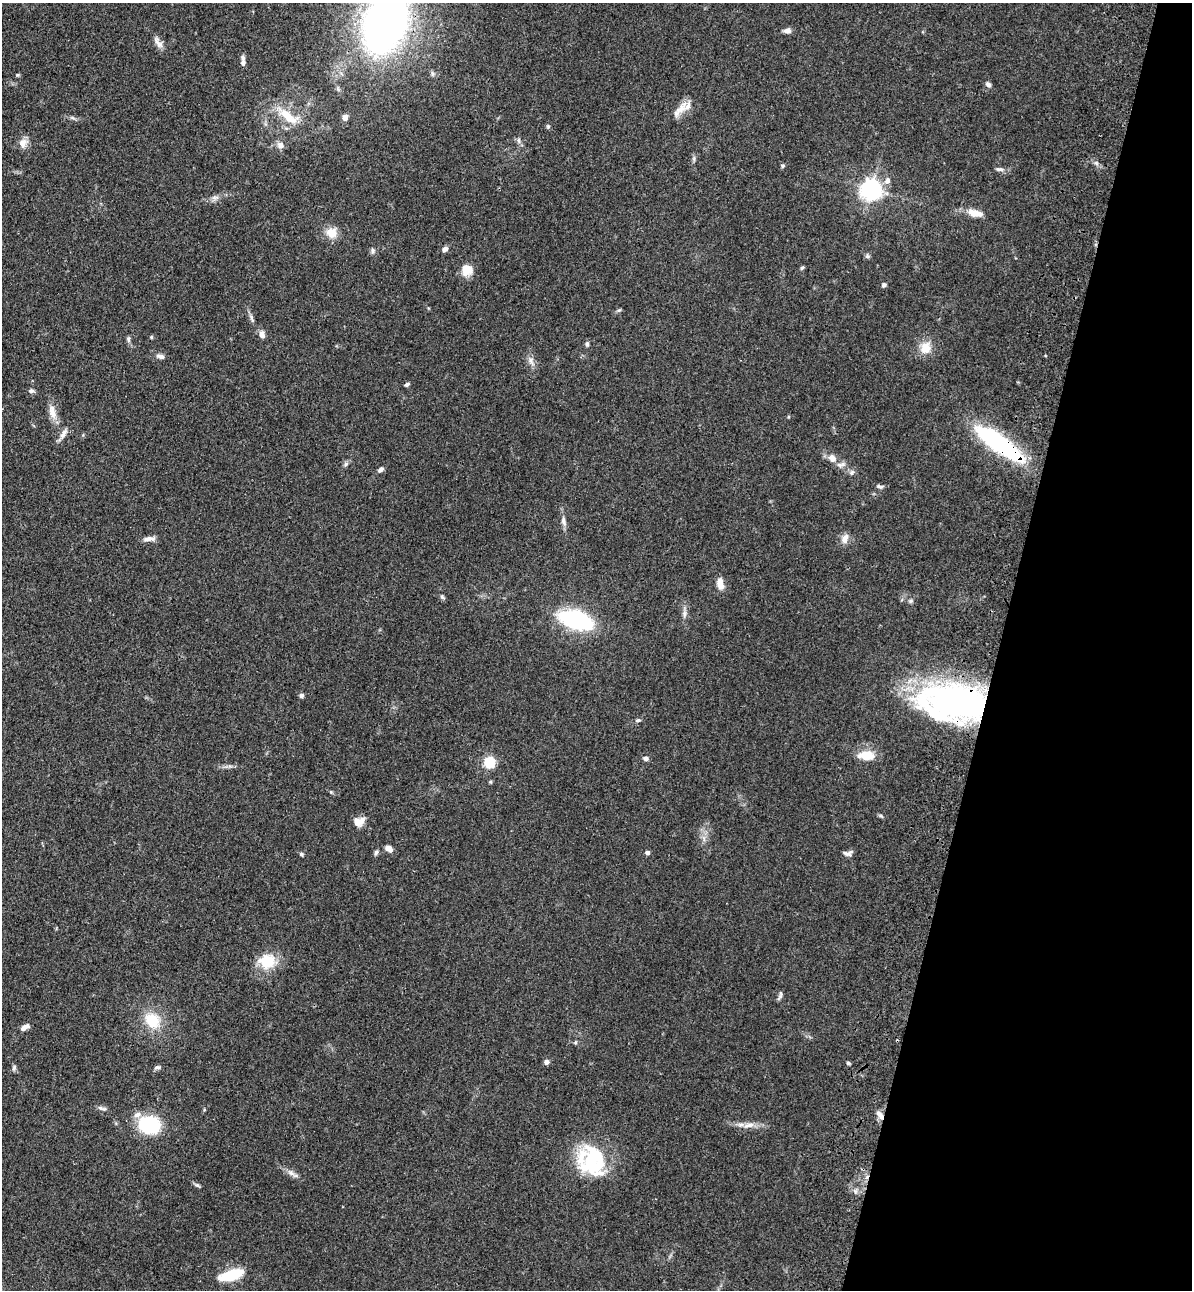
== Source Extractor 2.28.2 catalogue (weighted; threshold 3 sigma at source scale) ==
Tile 8 of 4 x 4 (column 4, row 2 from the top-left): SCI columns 3926-5115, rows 2615-3902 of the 5346 x 5227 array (HDU 1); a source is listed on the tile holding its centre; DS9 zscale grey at full resolution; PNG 1194 x 1292 px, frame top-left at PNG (2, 3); no overlay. Shown black and unused: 16% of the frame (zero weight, under 3 of 4 exposures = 6% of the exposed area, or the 3 px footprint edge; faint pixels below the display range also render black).
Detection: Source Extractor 2.28.2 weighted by HDU 2 'WHT'; one run over the whole footprint, this tile lists its part. Background 0.0962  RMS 0.0061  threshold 0.0274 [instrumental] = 3 sigma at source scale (4.5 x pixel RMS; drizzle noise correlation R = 1.50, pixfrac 1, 0.05/0.05 arcsec/px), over >= 5 px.
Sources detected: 95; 2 inside a brighter object's white glare — not listed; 6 inside a brighter listed object's ellipse — not listed separately; the other 87 listed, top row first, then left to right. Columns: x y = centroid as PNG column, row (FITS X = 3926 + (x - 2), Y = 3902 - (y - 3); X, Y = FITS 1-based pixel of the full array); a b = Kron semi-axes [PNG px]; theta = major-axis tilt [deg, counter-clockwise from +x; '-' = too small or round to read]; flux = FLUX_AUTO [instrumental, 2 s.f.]
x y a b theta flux
385 23 38 23 68 480
787 31 9 7 0 2.4
158 42 19 7 -58 3.8
243 61 13 5 -88 2.4
17 75 6 3 71 0.64
988 84 7 5 -48 1.8
681 108 23 10 48 7.2
345 117 6 6 - 3
289 118 27 12 -17 14
548 126 6 4 1 0.83
519 140 8 4 -82 1.4
23 143 12 10 57 4.8
280 145 10 9 - 3.2
694 159 8 4 -90 1.2
1096 163 6 5 - 1.4
783 166 5 4 - 1
999 169 12 4 -11 1.8
887 181 9 7 68 3.2
871 190 7 7 - 370
215 197 9 4 8 1.9
975 213 16 8 -14 7.5
332 233 14 13 - 7.9
445 249 7 6 - 2.2
373 251 7 6 - 1.5
867 256 7 5 -82 1.1
802 268 6 4 61 0.92
467 270 13 12 - 7.9
884 285 5 4 - 1.4
619 310 6 4 40 0.91
251 317 9 5 -74 1.8
262 334 11 7 -72 2.8
151 337 5 4 - 0.69
128 339 8 5 -86 1.4
587 344 7 5 86 1.3
926 348 16 15 - 8.6
160 356 11 6 -20 2.3
531 360 9 8 - 2.8
407 384 6 4 32 1.2
31 391 7 6 - 1.6
52 412 21 9 -78 6.2
788 417 5 3 - 0.54
63 434 16 7 59 3.5
999 444 60 15 -36 81
832 458 12 10 -51 4.9
346 464 8 5 38 1.4
381 469 6 4 41 2.1
852 473 8 5 55 1.5
880 486 9 5 -16 1.5
563 521 13 6 -74 2.6
149 539 16 6 5 3.3
845 539 14 9 71 4
720 584 14 7 -81 5.3
442 597 7 5 -68 1.1
910 601 6 5 - 1.1
684 614 10 6 -85 2.3
576 620 23 11 -17 97
301 696 5 4 - 1.7
958 700 57 34 -20 200
638 720 7 5 1 1.1
867 755 21 12 -2 11
646 759 7 5 -1 1.8
489 762 6 6 - 41
881 816 7 4 -44 0.92
358 821 13 10 13 5.8
388 848 8 6 -40 4
376 853 8 5 71 1.3
647 853 4 4 - 2.2
302 854 6 4 -42 0.95
849 854 11 7 29 2.4
267 961 23 20 0 16
780 996 11 4 66 1.4
152 1020 16 12 -42 18
25 1027 12 6 31 3.2
575 1043 6 4 83 0.8
546 1062 6 5 - 2.1
848 1063 5 4 - 0.83
158 1067 9 5 6 1.4
14 1068 8 5 74 1.3
102 1108 14 5 -13 1.9
880 1115 13 7 -56 3.3
149 1125 22 17 -10 35
749 1125 17 7 12 4.6
593 1158 35 27 40 34
291 1173 13 6 -24 3
197 1185 8 4 -35 1.2
855 1191 8 5 -46 1.6
232 1275 26 10 16 23
Overlapping masked pixels (flux is a lower limit): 4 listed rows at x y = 385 23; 999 444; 958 700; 880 1115
Isophote crosses this tile's border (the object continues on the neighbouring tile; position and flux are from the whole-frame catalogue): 1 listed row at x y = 385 23